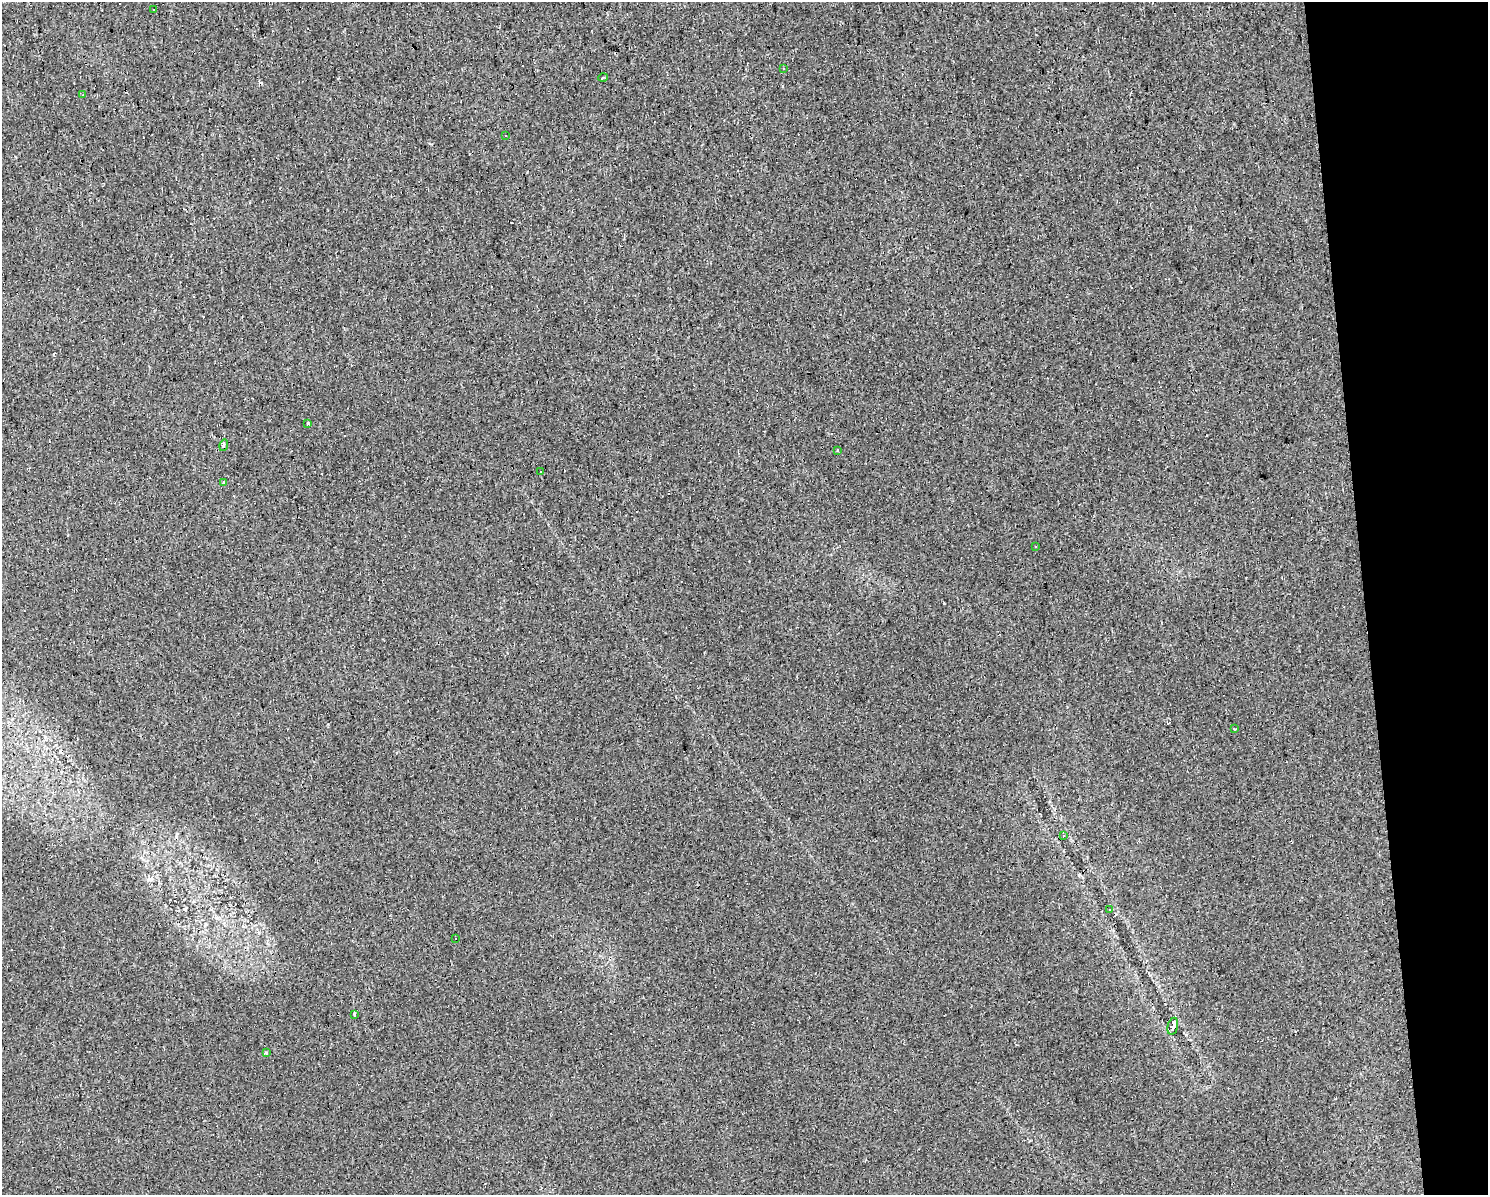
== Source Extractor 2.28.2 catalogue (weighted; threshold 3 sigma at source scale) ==
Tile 9 of 3 x 4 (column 3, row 3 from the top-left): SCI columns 3034-4519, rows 1194-2386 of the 4537 x 4771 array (HDU 1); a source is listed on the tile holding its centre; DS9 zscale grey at full resolution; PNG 1490 x 1197 px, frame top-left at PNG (2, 2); each listed source drawn as its Kron ellipse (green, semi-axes under 4 px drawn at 4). Shown black and unused: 8% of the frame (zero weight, under 2 of 3 exposures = <1% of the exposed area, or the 3 px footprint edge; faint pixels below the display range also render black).
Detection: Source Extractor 2.28.2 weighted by HDU 2 'WHT'; one run over the whole footprint, this tile lists its part. Background 0.0262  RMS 0.0059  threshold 0.0264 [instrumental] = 3 sigma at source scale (4.5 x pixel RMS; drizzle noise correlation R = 1.50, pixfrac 1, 0.0396/0.0396 arcsec/px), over >= 5 px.
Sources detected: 31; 13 cosmic-ray / hot-pixel residue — neither listed nor drawn; the other 18 listed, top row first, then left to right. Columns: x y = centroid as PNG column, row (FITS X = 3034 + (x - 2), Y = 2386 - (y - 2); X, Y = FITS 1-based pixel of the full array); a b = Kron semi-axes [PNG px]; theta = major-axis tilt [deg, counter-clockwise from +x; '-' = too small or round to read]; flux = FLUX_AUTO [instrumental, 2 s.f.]
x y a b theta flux
153 9 3 3 - 1.3
783 69 3 3 - 0.98
603 78 4 3 - 0.7
83 94 4 2 - 0.55
506 136 3 2 - 1.1
308 424 3 3 - 12
224 445 6 3 73 0.8
838 450 3 3 - 1
541 471 3 2 - 0.82
224 482 4 3 - 2.8
1035 547 3 3 - 0.96
1234 729 4 3 - 6
1063 836 4 3 - 0.7
1110 910 3 3 - 0.64
456 938 2 2 - 0.7
354 1014 4 2 - 0.89
1173 1026 9 5 77 5.8
266 1053 3 3 - 1.8
Unlisted compact peaks at least as high as the median listed source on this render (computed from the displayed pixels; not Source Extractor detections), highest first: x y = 944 603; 328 724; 259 932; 782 86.